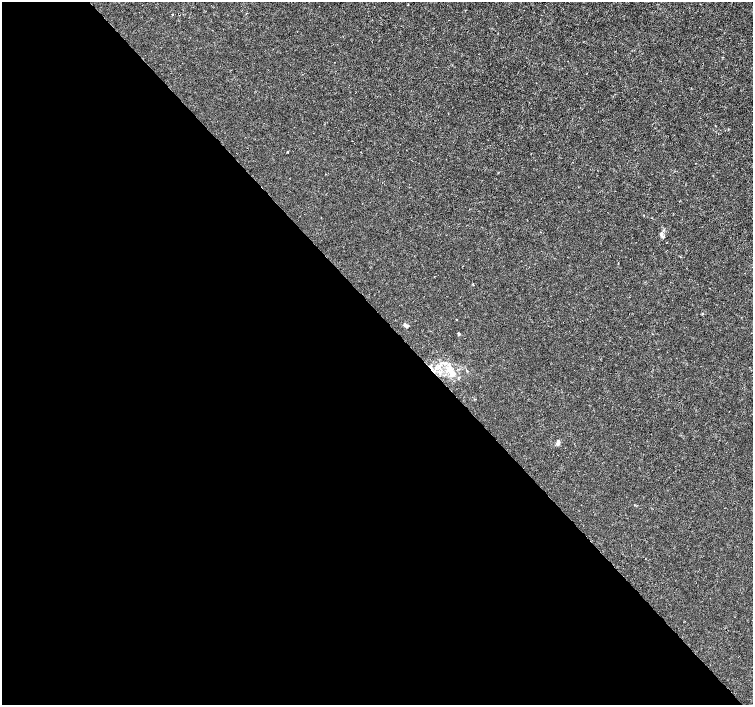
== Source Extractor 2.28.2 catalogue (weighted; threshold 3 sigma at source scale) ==
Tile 9 of 4 x 4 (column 1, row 3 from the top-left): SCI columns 6-1506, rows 1615-3019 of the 6011 x 5972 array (HDU 1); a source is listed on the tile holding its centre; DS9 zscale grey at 2 x 2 block average (1 PNG px = mean of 2 x 2 image px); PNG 755 x 707 px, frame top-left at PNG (2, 2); no overlay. Shown black and unused: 55% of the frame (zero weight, under 3 of 4 exposures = <1% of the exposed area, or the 3 px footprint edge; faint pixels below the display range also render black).
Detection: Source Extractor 2.28.2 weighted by HDU 2 'WHT'; one run over the whole footprint, this tile lists its part. Background -1.22e-04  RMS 0.0012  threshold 0.00541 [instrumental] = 3 sigma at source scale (4.5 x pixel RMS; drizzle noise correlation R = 1.50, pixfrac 1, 0.0396/0.0396 arcsec/px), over >= 5 px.
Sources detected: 14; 2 inside a brighter listed object's ellipse — not listed separately; the other 12 listed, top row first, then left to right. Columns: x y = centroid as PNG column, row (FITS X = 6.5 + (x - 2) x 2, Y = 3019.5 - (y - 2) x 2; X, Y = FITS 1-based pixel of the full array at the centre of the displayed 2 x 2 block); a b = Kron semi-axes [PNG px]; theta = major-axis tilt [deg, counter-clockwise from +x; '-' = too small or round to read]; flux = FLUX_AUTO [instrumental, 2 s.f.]
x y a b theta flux
173 14 2 2 - 0.31
288 152 2 2 - 0.33
661 235 9 4 -77 0.77
434 276 2 2 - 0.14
456 320 2 2 - 0.17
406 326 7 3 4 0.76
458 333 3 3 - 0.35
445 363 4 2 - 0.38
436 367 3 2 - 0.27
431 368 9 2 -51 0.79
451 375 8 6 -42 1.8
558 442 5 3 - 0.81
Overlapping masked pixels (flux is a lower limit): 1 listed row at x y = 431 368
Diffuse or blended objects may show on this block-average render without a row.